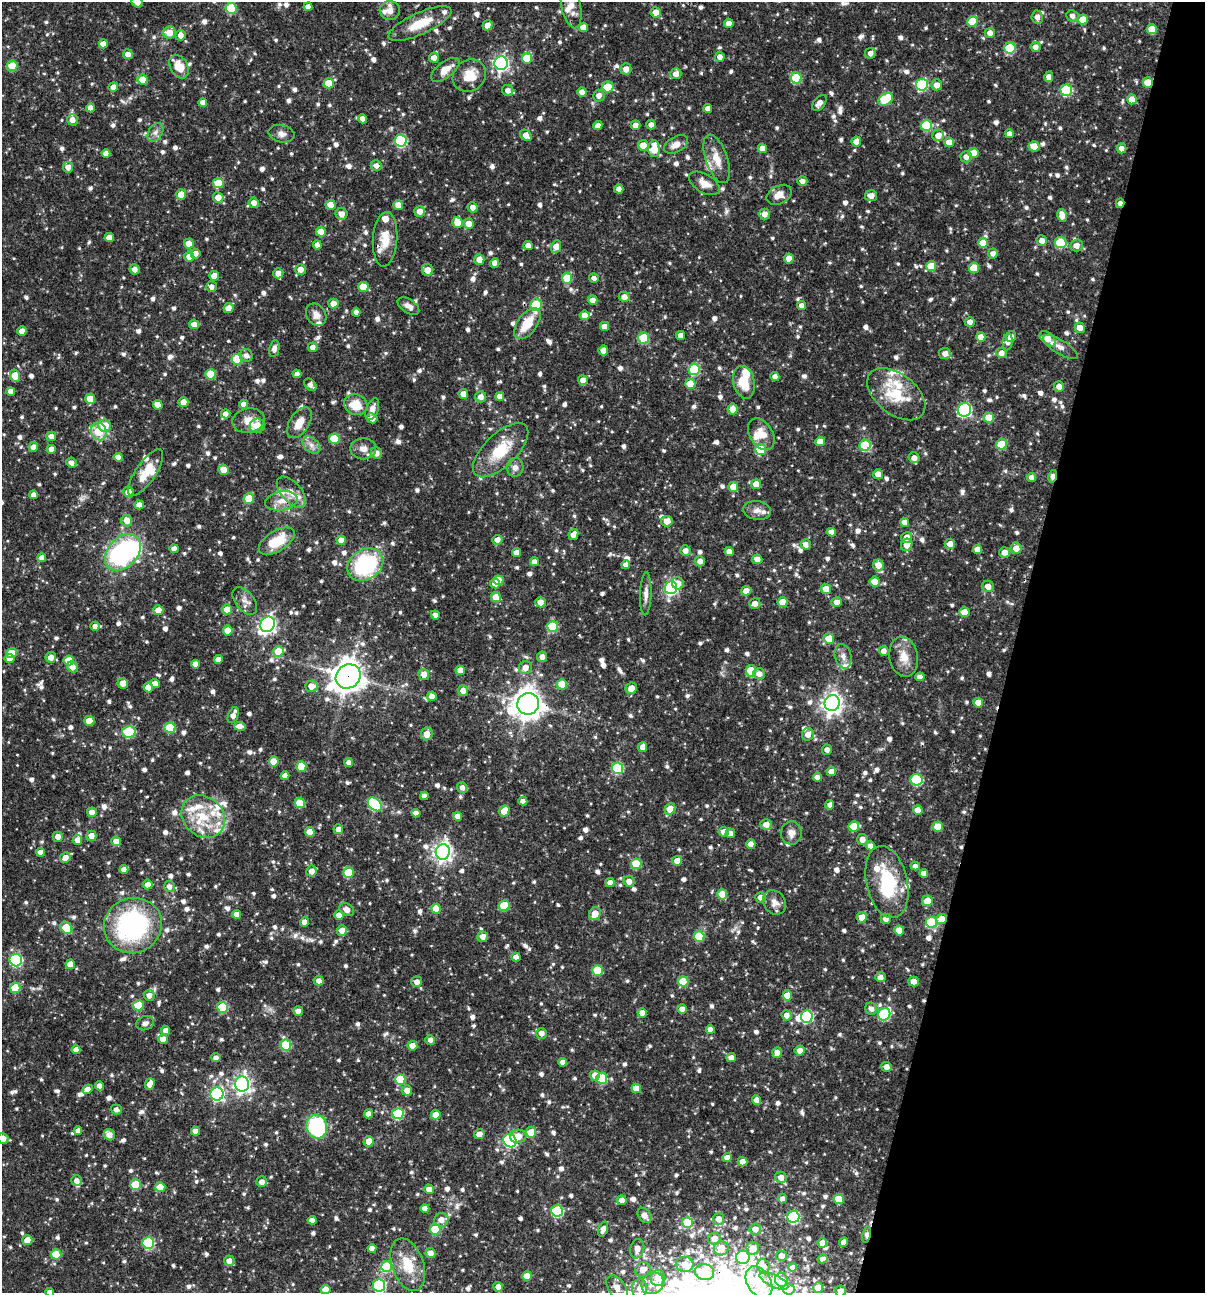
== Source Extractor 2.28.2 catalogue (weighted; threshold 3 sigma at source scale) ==
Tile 8 of 4 x 4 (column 4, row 2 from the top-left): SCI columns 3860-5062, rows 2584-3874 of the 5187 x 5168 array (HDU 1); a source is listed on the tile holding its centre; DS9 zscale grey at full resolution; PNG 1207 x 1295 px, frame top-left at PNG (2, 2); each listed source drawn as its Kron ellipse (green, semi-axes under 4 px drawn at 4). Shown black and unused: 16% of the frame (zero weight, under 3 of 4 exposures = <1% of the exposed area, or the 3 px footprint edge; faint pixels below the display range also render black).
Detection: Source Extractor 2.28.2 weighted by HDU 2 'WHT'; one run over the whole footprint, this tile lists its part. Background 0.0711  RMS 0.0035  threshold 0.0159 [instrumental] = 3 sigma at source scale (4.5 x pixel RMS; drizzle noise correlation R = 1.50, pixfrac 1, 0.05/0.05 arcsec/px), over >= 5 px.
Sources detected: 1160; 1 too faint to see at this stretch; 5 inside a brighter object's white glare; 1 cosmic-ray / hot-pixel residue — neither listed nor drawn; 44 inside a brighter listed object's ellipse — not listed separately; of the other 1109, all 500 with FLUX_AUTO >= 1.68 (the completeness limit of this list) listed and drawn (609 fainter detections not listed), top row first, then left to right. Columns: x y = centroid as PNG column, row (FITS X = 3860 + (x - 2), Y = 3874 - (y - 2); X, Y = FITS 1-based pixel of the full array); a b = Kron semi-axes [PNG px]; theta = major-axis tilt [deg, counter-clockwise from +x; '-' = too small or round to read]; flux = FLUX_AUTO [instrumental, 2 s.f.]
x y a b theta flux
137 2 6 5 - 3.5
571 6 22 9 -79 4.3
308 7 4 4 - 2.3
231 8 5 5 - 19
390 11 10 9 - 2.5
656 12 5 5 - 3.4
1073 16 6 5 - 1.7
1037 17 6 5 - 2.5
1083 20 5 5 - 5.9
972 21 5 5 - 7.9
729 23 5 4 - 2.4
420 24 34 11 24 9.5
487 25 5 5 - 2.6
583 27 5 4 - 4.1
1152 29 5 5 - 7.7
170 33 6 6 - 4.3
990 33 5 5 - 2.2
180 35 5 5 - 2.5
103 44 4 4 - 3.1
1036 47 5 5 - 2.1
1010 48 5 5 - 18
870 53 5 5 - 1.8
128 54 5 5 - 2.5
720 57 5 4 - 2
434 58 5 5 - 2.4
527 58 5 5 - 9.4
501 63 7 7 - 87
12 66 5 5 - 10
179 67 13 8 -62 6.1
626 69 5 5 - 2.6
445 70 17 8 37 4.2
676 74 5 5 - 2.3
469 76 17 15 39 6.3
1049 77 5 4 - 2.3
796 78 5 5 - 17
143 80 5 5 - 6.9
329 83 5 5 - 8.3
1148 83 5 5 - 7
922 85 6 6 - 29
937 85 5 5 - 2.6
113 87 5 4 - 2.6
608 87 5 5 - 7.5
508 90 6 5 - 2
1066 90 6 5 - 27
582 92 5 4 - 2.7
599 96 6 6 - 2
885 99 8 5 34 19
1132 99 5 5 - 4.4
203 103 4 4 - 2.8
819 103 9 5 49 2.3
90 108 4 4 - 1.9
708 108 4 4 - 2.1
363 119 4 4 - 2.5
72 120 6 5 - 2.5
635 125 5 4 - 2.1
651 125 5 4 - 2
926 125 5 5 - 17
598 126 4 4 - 2.3
155 132 10 6 59 1.8
281 134 13 8 -13 2.1
1009 134 4 4 - 2.1
526 135 6 5 - 3.3
938 135 6 5 - 3.3
401 141 6 6 - 37
856 141 5 5 - 3.3
949 142 5 4 - 4.1
676 144 13 7 29 2.8
643 145 5 5 - 4.4
1034 146 5 5 - 4.7
762 148 5 4 - 3.3
1121 148 5 5 - 2.3
654 149 8 6 -87 8.2
974 153 5 5 - 4.5
106 154 4 4 - 2.4
966 157 6 5 - 2.4
717 159 25 11 -71 5.8
376 165 5 5 - 1.9
68 167 5 5 - 2.4
802 181 5 4 - 1.9
218 183 5 5 - 7.6
704 183 17 9 -31 3.9
619 189 4 4 - 1.7
181 195 5 5 - 5.4
779 195 13 9 26 3.6
871 196 6 5 - 2.8
218 197 5 5 - 3.7
254 203 5 5 - 2.3
1120 203 4 3 - 2.6
331 205 5 5 - 3.6
398 205 5 4 - 3.5
473 207 5 5 - 2.3
420 211 5 5 - 2.8
342 214 6 6 - 2.5
765 214 5 5 - 2.4
1062 215 7 5 -77 3.5
457 222 5 5 - 6.2
469 224 5 5 - 3.6
321 232 5 5 - 5.1
109 237 5 4 - 2.9
385 239 27 12 86 6.9
1042 240 5 5 - 2.2
189 243 5 5 - 3.6
983 243 5 5 - 5.1
1061 243 6 5 - 18
317 245 4 4 - 2.2
1077 245 6 6 - 2.6
528 246 5 4 - 2.5
556 247 6 5 - 4
993 253 5 5 - 1.9
195 254 5 5 - 2.5
189 257 5 5 - 2.4
479 259 5 5 - 3.4
789 259 5 5 - 3.1
495 263 5 4 - 2.3
931 266 5 5 - 7.5
974 268 5 5 - 9.7
135 269 5 5 - 2
301 269 5 5 - 2.8
428 270 6 5 - 3.4
278 273 5 5 - 2.6
214 276 5 5 - 3.8
567 278 5 5 - 11
594 278 5 4 - 1.7
212 287 5 5 - 1.9
363 287 5 5 - 8.8
624 297 5 5 - 2.2
593 300 5 4 - 2.4
333 304 5 5 - 2.8
536 305 6 5 - 19
408 306 12 6 -34 2.1
802 306 4 4 - 2.2
228 308 5 5 - 3.1
356 312 4 4 - 1.8
316 315 12 9 -56 2.5
585 315 5 5 - 3.2
970 322 5 4 - 1.9
194 324 5 4 - 2.1
527 324 18 9 53 8.7
604 326 4 4 - 2.9
1080 328 5 5 - 3.2
22 331 4 4 - 3
681 335 4 4 - 2.4
981 337 5 4 - 3.3
1011 337 5 5 - 2.5
644 338 5 5 - 15
1048 339 9 5 -41 4.1
1008 342 8 5 83 1.9
313 347 5 4 - 2
1060 347 20 7 -32 2.6
274 349 8 5 79 1.9
603 351 5 4 - 3.6
1001 353 5 5 - 2.4
945 354 6 5 - 2.5
246 355 6 6 - 1.9
237 359 5 5 - 14
694 369 5 5 - 23
210 374 5 5 - 11
297 374 4 4 - 1.8
15 376 6 5 - 5.3
775 377 4 4 - 2.4
583 380 5 5 - 2.3
744 382 16 10 -76 9.3
690 384 5 5 - 6.8
310 385 7 5 -46 1.7
1059 386 5 5 - 2.4
11 391 4 4 - 2.4
463 394 5 4 - 2.9
896 394 33 20 -38 15
500 396 4 4 - 3
481 397 5 5 - 2.3
90 399 5 5 - 5.3
183 402 5 5 - 3.4
243 404 4 4 - 2.2
158 405 5 4 - 3.5
356 405 12 10 -23 7.2
372 409 11 6 70 2.4
733 409 5 5 - 3.3
964 410 7 6 - 54
226 414 5 4 - 2.2
372 418 6 5 - 2.5
989 418 5 5 - 8.5
249 421 16 12 12 4.4
299 423 17 9 57 5
105 426 6 6 - 7.2
257 426 7 7 - 6.9
99 431 9 7 -61 8.7
761 434 17 11 -59 5.2
51 436 5 4 - 2.1
334 439 5 5 - 10
820 441 5 4 - 4.1
1002 444 5 5 - 13
312 445 10 7 -41 2
865 445 5 5 - 19
33 447 5 4 - 2.2
51 449 4 4 - 2.5
363 449 13 10 -1 2.9
501 450 35 16 44 13
761 450 5 5 - 14
376 453 6 5 - 2.5
118 457 4 4 - 2.4
914 458 5 5 - 2.3
71 463 5 5 - 1.7
515 467 9 8 - 1.9
223 470 5 5 - 5.8
146 473 27 10 56 8.3
878 474 5 5 - 2.7
1053 476 6 4 78 5.9
1031 477 5 4 - 1.8
756 484 5 5 - 4.4
733 487 5 5 - 5.2
128 492 5 5 - 3.2
291 492 19 10 -49 3.9
34 495 4 4 - 2
249 499 5 5 - 8.5
281 501 16 9 11 4.2
139 505 5 4 - 2.3
757 510 14 9 -7 2.5
127 521 6 5 - 3.1
667 521 5 5 - 2.8
905 522 4 4 - 2.5
831 532 4 4 - 2.7
574 534 6 4 60 2.5
907 537 5 5 - 2.5
341 540 5 4 - 4
497 540 5 5 - 2.5
277 541 20 10 32 10
806 544 5 5 - 2.3
950 544 5 5 - 2.8
907 545 6 5 - 3.1
1016 548 5 5 - 3.2
174 549 4 4 - 2.5
978 549 4 4 - 3.5
685 551 5 5 - 2.3
729 551 4 4 - 2.4
123 552 21 15 47 54
516 552 4 4 - 2.2
1004 552 5 5 - 2.5
42 558 4 4 - 2.2
757 559 5 5 - 2.6
700 561 5 5 - 2.3
534 562 4 4 - 2.2
365 565 19 15 33 36
626 565 4 4 - 2.2
878 565 6 5 - 4
498 580 5 4 - 4.9
875 581 5 5 - 5.2
678 583 6 6 - 3.1
495 584 5 4 - 2.9
988 586 6 5 - 2.8
671 587 6 6 - 63
826 589 5 5 - 3.7
746 591 5 4 - 2.7
646 594 21 5 88 2.3
496 597 5 5 - 6
245 601 16 9 -52 2.5
540 602 5 5 - 3.1
783 602 5 5 - 6.2
837 602 5 5 - 2.3
755 603 5 5 - 2.5
227 609 5 5 - 4.9
158 610 5 5 - 4.3
964 612 5 5 - 5.8
435 615 4 4 - 1.7
268 624 8 7 - 130
95 626 4 4 - 1.8
552 627 5 5 - 16
228 630 5 5 - 5.6
829 639 5 5 - 6.5
278 651 5 5 - 8.5
884 651 5 5 - 2.2
12 653 5 5 - 6.9
843 656 12 8 -75 2.2
51 657 5 5 - 2.6
542 657 5 5 - 1.8
904 657 20 14 -80 5.3
10 659 5 4 - 2.6
218 659 4 4 - 2.5
69 661 5 5 - 6.5
195 664 4 4 - 2.5
73 667 6 5 - 2.4
525 668 6 6 - 3
460 670 5 4 - 3.6
751 671 6 5 - 11
424 674 5 5 - 2.6
759 674 6 5 - 2.7
348 676 13 11 40 450
920 677 5 4 - 2
123 683 5 5 - 3.1
155 683 5 4 - 2.6
562 684 5 5 - 7.2
311 686 6 5 - 3.8
148 687 5 4 - 3.1
631 688 6 5 - 3.6
463 691 5 5 - 2.4
432 696 5 4 - 2.5
832 703 8 7 - 210
978 703 5 5 - 3.9
528 704 11 10 - 480
233 715 8 5 68 2.1
89 721 5 5 - 6.5
240 726 6 4 -10 3.1
170 728 5 5 - 15
129 732 7 5 10 23
427 734 6 5 - 3.6
808 734 6 6 - 2.6
643 747 5 4 - 2.8
827 750 5 5 - 1.8
274 761 5 5 - 6.4
349 762 4 4 - 2
301 766 5 5 - 7.4
617 768 6 5 - 26
831 771 5 4 - 2.6
285 776 4 4 - 2.6
817 777 4 4 - 2.3
916 780 6 5 - 25
462 787 5 5 - 1.9
424 796 4 4 - 1.7
523 801 4 4 - 1.9
300 803 5 5 - 11
375 804 8 5 -43 29
830 805 5 4 - 1.8
670 809 6 5 - 5.7
918 810 5 4 - 4.6
504 811 6 5 - 4.8
92 812 5 4 - 3
416 813 4 4 - 2.3
458 816 4 4 - 2.2
203 817 23 19 -42 13
766 824 6 5 - 2.9
854 826 5 5 - 9.4
938 827 5 5 - 6.5
338 829 5 5 - 1.8
310 832 5 5 - 4.6
724 832 5 5 - 2.9
730 833 5 4 - 2.4
791 833 11 10 - 2.4
91 836 5 5 - 3.5
58 837 5 5 - 2.3
862 839 5 5 - 2.6
77 840 5 4 - 2.5
116 841 5 4 - 3.2
751 844 4 4 - 3.1
870 846 4 4 - 2.4
41 852 4 4 - 2.6
443 852 8 7 - 160
65 858 5 5 - 3
677 861 5 5 - 2.7
636 864 5 5 - 13
915 866 4 4 - 1.9
124 869 4 4 - 2.1
311 871 5 5 - 2.5
348 873 5 5 - 10
924 873 4 4 - 2.3
629 881 5 5 - 2.5
887 882 36 20 -77 21
610 883 4 4 - 2.4
148 884 5 5 - 2.6
169 886 5 5 - 1.9
722 894 5 5 - 6.9
761 897 5 5 - 2.4
927 901 5 5 - 5.1
774 902 13 10 -51 2.6
504 905 5 5 - 14
436 909 5 5 - 5.8
347 910 8 6 -33 2.5
237 914 4 4 - 2.3
595 914 6 5 - 5
339 915 4 4 - 3.1
862 917 5 5 - 4.6
886 919 5 5 - 2.3
942 919 5 5 - 5
305 922 4 4 - 2.4
931 922 5 5 - 19
133 926 29 27 24 56
66 928 7 5 -51 13
342 930 5 5 - 2.5
899 931 5 5 - 4.6
482 936 5 5 - 2.7
699 937 5 5 - 13
516 957 4 4 - 2
16 960 6 6 - 43
70 964 5 5 - 4.4
597 970 5 5 - 11
880 977 5 5 - 2.1
319 981 5 4 - 2
683 981 5 5 - 11
417 982 5 5 - 2.2
914 982 5 5 - 3.4
15 988 5 5 - 10
149 995 5 5 - 2.4
787 996 5 5 - 4.6
138 1005 5 5 - 11
223 1007 5 5 - 16
682 1009 4 4 - 2.6
871 1009 6 5 - 1.9
298 1011 5 4 - 2.2
642 1013 4 4 - 3.1
884 1014 6 5 - 30
787 1015 5 5 - 2.3
807 1016 6 6 - 36
145 1023 9 7 20 1.7
710 1029 4 4 - 2.4
165 1030 4 4 - 2.3
542 1033 5 5 - 2.1
163 1039 5 4 - 3.3
430 1040 5 4 - 1.8
286 1045 5 5 - 19
412 1046 5 4 - 3.9
76 1050 4 4 - 2.1
800 1051 5 5 - 2.6
777 1052 5 5 - 2.1
216 1058 4 4 - 1.8
731 1058 5 4 - 2.2
563 1062 4 4 - 2.2
886 1067 5 5 - 2.2
595 1075 5 5 - 4.7
602 1078 5 5 - 15
400 1079 5 5 - 14
150 1084 6 4 69 3
242 1084 7 7 - 130
100 1086 4 4 - 2.2
636 1088 5 4 - 4.4
88 1089 5 4 - 2.7
407 1090 5 5 - 3
217 1094 6 6 - 55
756 1100 5 4 - 2.7
116 1110 5 5 - 1.7
368 1114 4 4 - 2.2
398 1114 6 5 - 22
436 1115 5 5 - 5.9
317 1127 12 10 -77 32
78 1130 4 4 - 1.8
196 1131 4 4 - 2.9
531 1132 5 5 - 6.3
479 1134 5 5 - 2.7
109 1135 6 5 - 2.5
518 1136 8 6 5 3.8
3 1138 5 5 - 2.8
368 1141 5 5 - 3.4
510 1141 7 6 - 45
727 1157 5 4 - 2.6
742 1162 5 4 - 2.6
781 1177 6 5 - 2.8
77 1181 5 5 - 1.9
262 1182 5 5 - 2.3
136 1185 5 5 - 13
160 1187 5 5 - 6.4
429 1189 5 4 - 2.8
782 1199 5 4 - 1.7
839 1199 5 5 - 8.6
622 1200 5 5 - 2.2
425 1208 4 4 - 2.8
557 1211 6 5 - 29
645 1215 8 6 -52 2.4
793 1217 6 6 - 42
719 1219 6 5 - 2.4
312 1220 4 4 - 2.6
441 1220 7 7 - 3
687 1223 5 5 - 8.8
435 1229 5 5 - 12
603 1229 8 4 71 2.2
755 1229 6 5 - 2.5
867 1234 8 4 80 1.7
714 1239 6 6 - 2.9
27 1240 5 5 - 3.7
844 1242 5 4 - 2.6
148 1243 6 6 - 28
822 1243 5 5 - 2.4
372 1248 4 4 - 2.6
721 1248 7 7 - 4.2
753 1248 6 6 - 3
637 1249 10 7 78 3.6
430 1253 5 5 - 3
56 1254 5 5 - 12
782 1256 5 5 - 2.2
743 1257 6 6 - 37
822 1259 5 4 - 2
229 1261 5 5 - 2.4
685 1264 9 7 -9 4.3
408 1265 27 16 -71 11
763 1266 7 6 - 2.1
386 1267 5 5 - 21
793 1267 4 4 - 2.3
643 1269 8 7 - 3.6
704 1272 10 8 -17 15
527 1276 5 5 - 6.8
658 1278 8 7 - 4.6
781 1280 7 6 - 3
774 1281 15 6 -26 2.4
759 1282 17 11 -58 15
653 1283 12 10 33 4
379 1286 6 6 - 47
498 1287 5 4 - 2.6
818 1287 5 5 - 2.5
617 1288 14 8 -56 3.3
639 1288 9 7 85 2.7
325 1289 5 4 - 2.6
789 1289 6 5 - 2.5
841 1291 5 5 - 2.6
50 1292 4 4 - 2
Overlapping masked pixels (flux is a lower limit): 8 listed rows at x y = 1148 83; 1120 203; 603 351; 1053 476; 348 676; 528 704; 942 919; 867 1234
Isophote crosses this tile's border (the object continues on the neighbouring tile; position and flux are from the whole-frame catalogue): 7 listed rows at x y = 137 2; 571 6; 3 1138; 379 1286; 789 1289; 841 1291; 50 1292